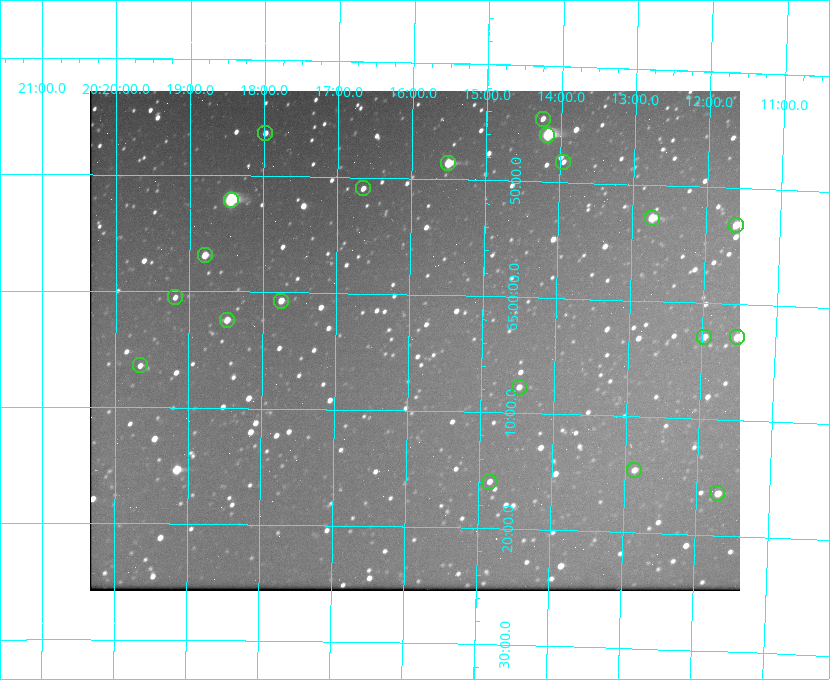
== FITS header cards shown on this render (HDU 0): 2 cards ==
NAXIS1  =                  650 / Width of table row in bytes
NAXIS2  =                  500 / Number of rows in table

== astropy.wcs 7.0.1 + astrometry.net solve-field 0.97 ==
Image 650 x 500 px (HDU 0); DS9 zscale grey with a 90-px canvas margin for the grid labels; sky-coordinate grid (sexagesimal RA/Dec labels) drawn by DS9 from the SOLVED WCS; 20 Tycho-2 reference stars matched to detected sources circled (green)
Header WCS: none
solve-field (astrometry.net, Tycho-2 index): SOLVED blind (the file carries no WCS)
Solved WCS: RA---TAN-SIP/DEC--TAN-SIP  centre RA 20:15:55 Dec +65:04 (303.98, +65.07 deg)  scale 5.18 arcsec/px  FOV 56.1' x 43.1'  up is +179 deg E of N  parity flipped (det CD > 0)
(file carries no celestial WCS; the grid is the blind solution)
Tycho-2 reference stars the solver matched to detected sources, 20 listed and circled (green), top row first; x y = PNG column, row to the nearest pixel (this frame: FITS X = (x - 90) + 1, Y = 500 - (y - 91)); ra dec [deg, ICRS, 3 dp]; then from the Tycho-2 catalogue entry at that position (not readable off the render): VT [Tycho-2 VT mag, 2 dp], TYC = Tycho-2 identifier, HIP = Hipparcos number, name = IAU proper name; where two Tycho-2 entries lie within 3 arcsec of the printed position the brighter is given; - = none
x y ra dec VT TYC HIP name
543 119 303.562 +64.742 10.88 4240-278-1 - -
265 133 304.497 +64.771 11.19 4241-1649-1 - -
547 135 303.544 +64.765 7.36 4240-620-1 99731 -
563 162 303.488 +64.804 11.29 4240-68-1 - -
448 163 303.878 +64.810 8.93 4240-794-1 - -
363 188 304.164 +64.849 10.65 4240-315-1 - -
231 200 304.612 +64.868 7.89 4241-1703-1 100101 -
652 218 303.184 +64.880 9.02 4240-488-1 - -
736 225 302.897 +64.886 9.40 4240-717-1 - -
205 255 304.698 +64.948 10.27 4241-1684-1 - -
175 297 304.798 +65.009 11.15 4241-1628-1 - -
281 301 304.437 +65.012 10.41 4241-1775-1 - -
227 320 304.620 +65.041 10.25 4241-1573-1 - -
704 337 302.992 +65.048 11.44 4240-88-1 - -
737 337 302.882 +65.048 10.25 4240-98-1 - -
140 365 304.916 +65.107 11.17 4241-1518-1 - -
519 387 303.620 +65.129 11.18 4240-34-1 - -
634 470 303.217 +65.244 11.17 4240-236-1 - -
489 482 303.713 +65.266 11.45 4240-564-1 - -
717 493 302.928 +65.273 10.74 4240-760-1 - -